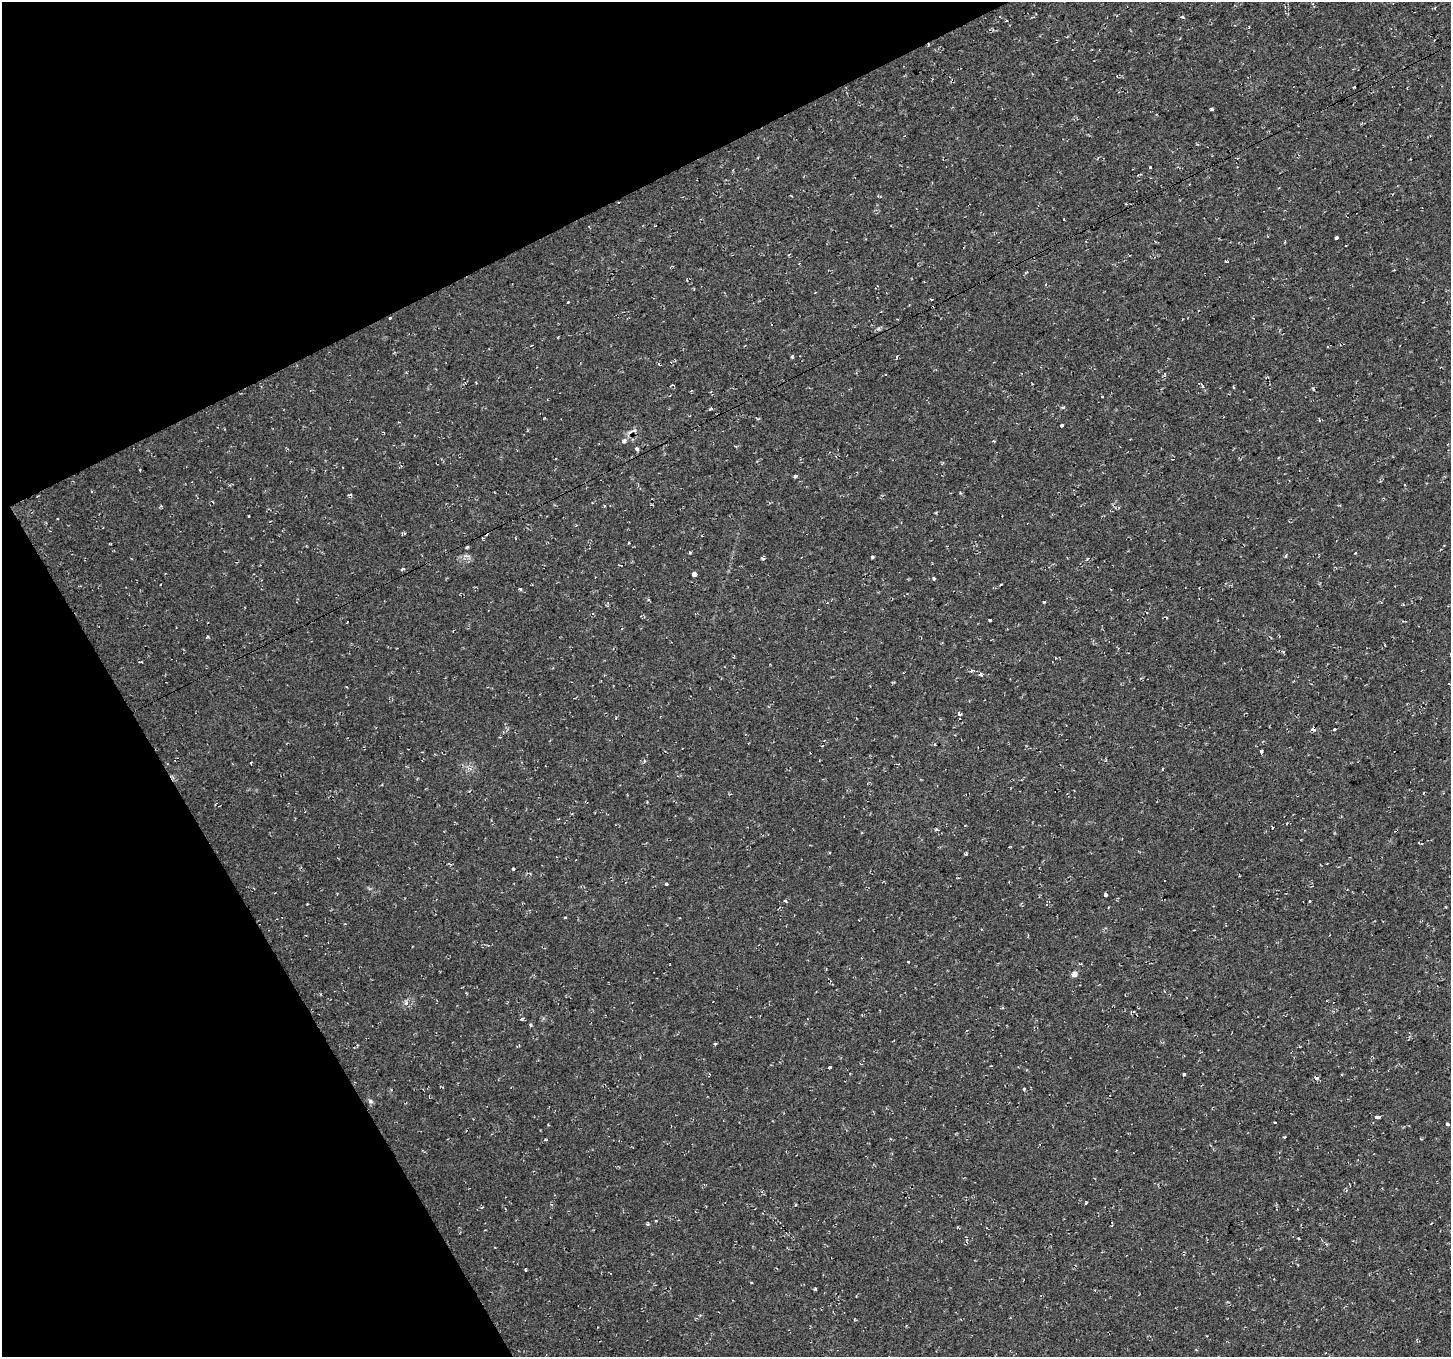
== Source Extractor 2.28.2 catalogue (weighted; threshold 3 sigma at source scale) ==
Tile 5 of 4 x 4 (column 1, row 2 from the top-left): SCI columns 4-1452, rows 2815-4169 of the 5801 x 5689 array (HDU 1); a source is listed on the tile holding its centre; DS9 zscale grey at full resolution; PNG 1453 x 1359 px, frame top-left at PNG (2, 2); no overlay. Shown black and unused: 24% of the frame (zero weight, under 2 of 3 exposures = <1% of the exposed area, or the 3 px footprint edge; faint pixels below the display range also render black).
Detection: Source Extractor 2.28.2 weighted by HDU 2 'WHT'; one run over the whole footprint, this tile lists its part. Background 0.0286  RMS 0.0084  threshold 0.0376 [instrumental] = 3 sigma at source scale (4.5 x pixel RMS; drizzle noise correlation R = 1.50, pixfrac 1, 0.0396/0.0396 arcsec/px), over >= 5 px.
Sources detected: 84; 13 cosmic-ray / hot-pixel residue — not listed; the other 71 listed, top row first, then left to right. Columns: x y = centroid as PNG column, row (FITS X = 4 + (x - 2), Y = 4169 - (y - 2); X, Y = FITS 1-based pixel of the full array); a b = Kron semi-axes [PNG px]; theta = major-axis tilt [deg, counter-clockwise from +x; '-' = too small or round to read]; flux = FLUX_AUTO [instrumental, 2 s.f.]
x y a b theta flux
1183 17 5 3 - 1.1
1212 109 3 3 - 15
757 158 3 2 - 0.99
1150 168 3 3 - 4.2
791 195 3 2 - 0.78
1336 237 3 3 - 5.8
815 292 3 2 - 0.61
390 318 3 3 - 3.4
792 356 3 3 - 1.8
1203 386 4 3 - 3.7
1233 387 4 3 - 0.67
711 409 4 3 - 18
1061 425 4 3 - 3.7
624 441 4 3 - 7.8
993 441 4 3 - 0.77
637 449 4 4 - 1.5
795 476 3 3 - 12
1404 485 3 2 - 1.1
91 491 3 2 - 0.77
351 495 5 4 - 1.3
629 543 3 3 - 1.4
468 547 4 4 - 1
1355 553 3 3 - 1.5
1285 556 3 3 - 2.2
872 557 4 3 - 1.1
764 558 5 4 - 1.2
1087 559 5 3 - 0.77
401 570 5 3 - 1
694 574 3 3 - 330
933 578 3 3 - 8.1
161 584 3 3 - 1.7
520 589 3 3 - 4
1044 602 3 3 - 1.2
989 620 3 3 - 5.3
972 671 4 3 - 2.9
980 674 4 3 - 3.2
960 714 4 3 - 3.1
1334 729 3 3 - 3.4
1261 751 3 3 - 13
644 761 5 3 - 0.97
1162 769 4 2 - 0.61
469 791 4 3 - 0.87
1272 828 3 3 - 4.1
937 830 4 3 - 2.3
829 853 3 3 - 1.6
513 869 3 3 - 2
666 884 4 3 - 6.5
1105 895 3 3 - 6.3
785 901 4 2 - 0.98
1309 901 4 3 - 0.64
307 904 2 2 - 0.52
565 917 3 2 - 0.97
908 962 3 3 - 1.7
1074 974 4 4 - 7.2
406 1003 7 6 - 2.4
522 1019 3 3 - 2.9
830 1067 3 3 - 4.9
1184 1075 3 3 - 6
1342 1075 3 3 - 1.8
1316 1078 4 3 - 11
370 1101 6 5 - 2
1377 1117 3 3 - 31
1275 1123 3 3 - 1.8
1447 1124 4 3 - 8.5
546 1140 5 3 - 0.74
1086 1203 3 3 - 1.8
795 1204 3 3 - 2.4
656 1221 3 2 - 0.67
957 1227 3 3 - 0.76
752 1283 2 2 - 0.9
815 1289 4 3 - 1.1
Overlapping masked pixels (flux is a lower limit): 1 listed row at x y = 390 318
Unlisted compact peaks at least as high as the median listed source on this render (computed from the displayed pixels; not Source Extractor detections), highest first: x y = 1024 1089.